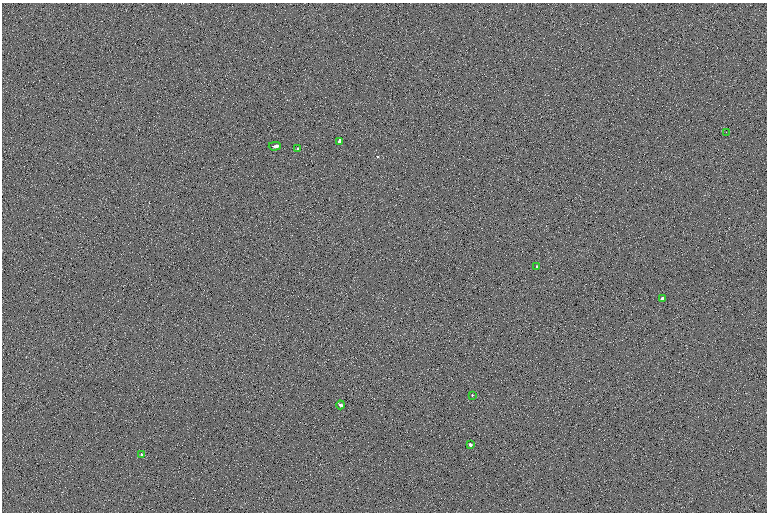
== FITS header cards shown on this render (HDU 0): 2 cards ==
NAXIS1  =                  765
NAXIS2  =                  510

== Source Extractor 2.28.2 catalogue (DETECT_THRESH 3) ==
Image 765 x 510 px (HDU 0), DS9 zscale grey, 1 PNG px = 1 image px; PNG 769 x 514 px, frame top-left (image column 1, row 510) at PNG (2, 3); each listed source drawn as its Kron ellipse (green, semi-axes under 4 px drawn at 4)
Background -0.0375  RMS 5.7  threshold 17.1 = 3 sigma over >= 5 px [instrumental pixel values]
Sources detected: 10; all 10 listed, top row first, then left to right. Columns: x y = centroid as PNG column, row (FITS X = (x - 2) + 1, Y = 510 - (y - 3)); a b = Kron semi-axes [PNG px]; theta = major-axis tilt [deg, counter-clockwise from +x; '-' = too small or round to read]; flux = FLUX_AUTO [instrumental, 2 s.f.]
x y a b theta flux
726 132 2 2 - 2300
339 141 4 3 - 1200
275 146 6 3 2 2200
298 149 3 3 - 600
537 266 3 3 - 510
662 298 3 3 - 2200
472 395 2 2 - 260
340 405 4 3 - 3400
470 445 3 3 - 1300
142 454 3 2 - 540